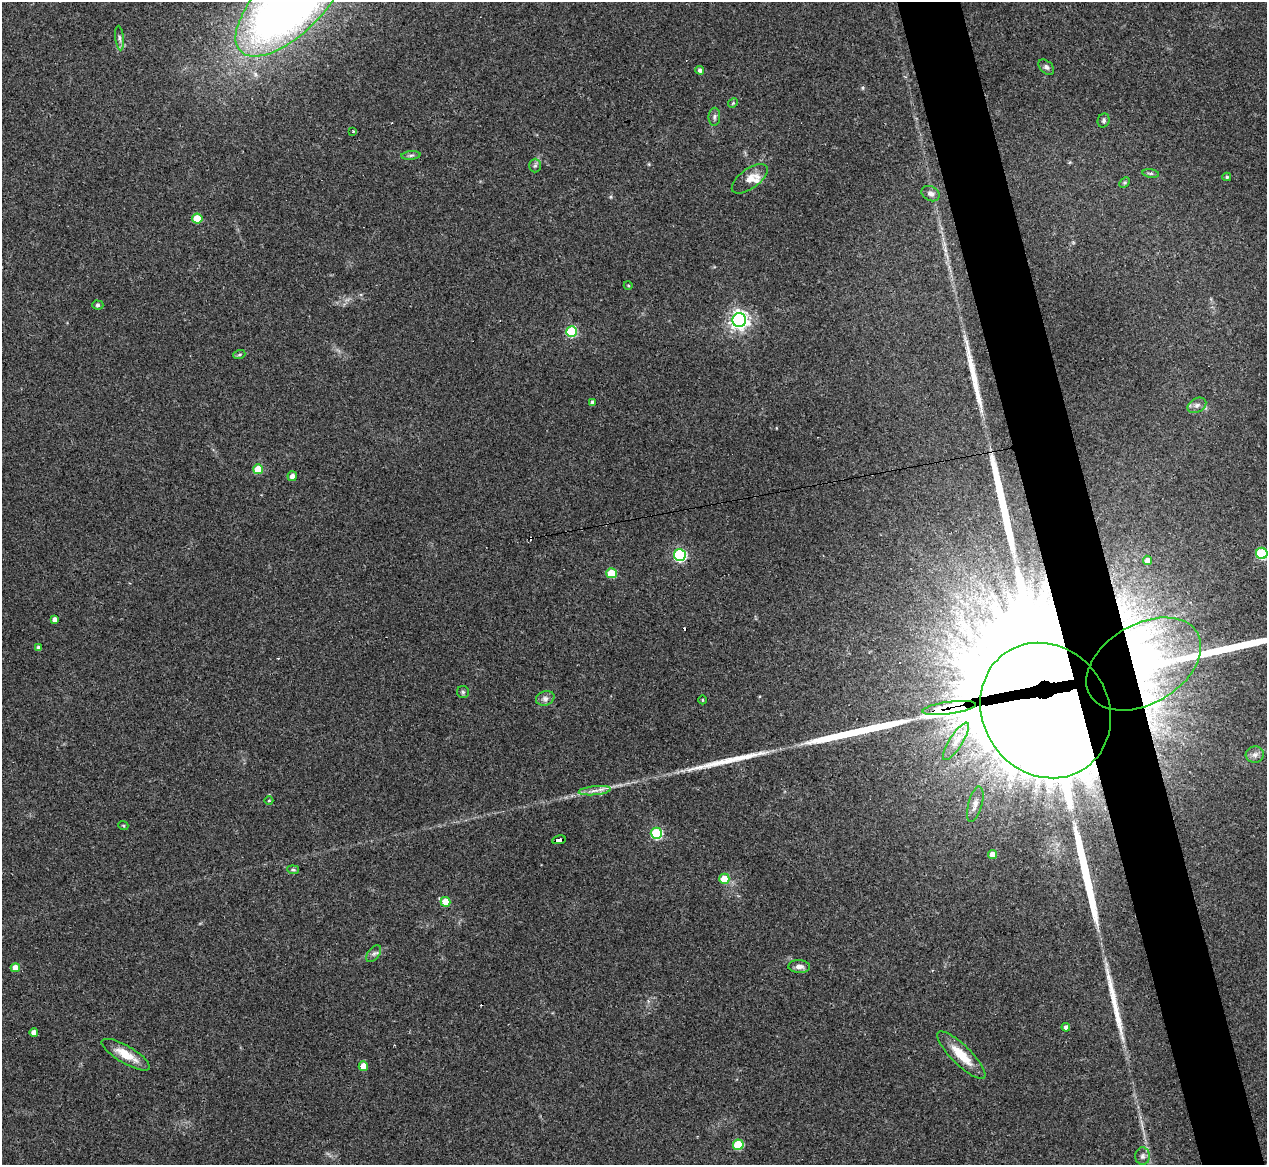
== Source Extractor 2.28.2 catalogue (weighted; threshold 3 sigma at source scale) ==
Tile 6 of 4 x 4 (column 2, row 2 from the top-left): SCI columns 1266-2530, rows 2579-3741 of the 5061 x 5039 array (HDU 1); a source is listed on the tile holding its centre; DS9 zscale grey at full resolution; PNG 1269 x 1167 px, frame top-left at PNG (2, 2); each listed source drawn as its Kron ellipse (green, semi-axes under 4 px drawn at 4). Shown black and unused: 5% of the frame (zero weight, under 3 of 4 exposures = <1% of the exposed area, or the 3 px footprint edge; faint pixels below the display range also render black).
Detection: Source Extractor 2.28.2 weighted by HDU 2 'WHT'; one run over the whole footprint, this tile lists its part. Background 0.0954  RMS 0.0058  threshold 0.026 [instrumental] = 3 sigma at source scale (4.5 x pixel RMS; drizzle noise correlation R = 1.50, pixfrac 1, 0.05/0.05 arcsec/px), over >= 5 px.
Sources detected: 78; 2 inside a brighter object's white glare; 6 cosmic-ray / hot-pixel residue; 7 long thin detections or spike segments (spike, bleed or trail) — neither listed nor drawn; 4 inside a brighter listed object's ellipse — not listed separately; the other 59 listed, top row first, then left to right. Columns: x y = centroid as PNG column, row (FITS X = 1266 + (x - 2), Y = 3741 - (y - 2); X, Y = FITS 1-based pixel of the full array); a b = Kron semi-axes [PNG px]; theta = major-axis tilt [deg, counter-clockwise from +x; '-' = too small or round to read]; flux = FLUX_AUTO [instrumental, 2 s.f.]
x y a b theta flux
290 3 69 32 44 540
120 38 12 4 -84 1.8
1046 67 9 6 -43 1.6
700 70 4 4 - 1.9
733 103 5 4 - 0.66
714 117 9 6 88 1.5
1104 121 7 6 - 1.3
353 132 3 2 - 1.2
411 155 9 4 5 1.3
535 166 7 6 - 1.4
1151 173 8 4 -8 0.99
1227 177 4 3 - 0.77
750 179 21 9 36 6.3
1125 183 6 4 45 0.83
931 194 9 7 -28 2.4
197 219 5 5 - 15
628 285 4 3 - 0.55
98 305 6 4 -2 0.95
739 320 7 7 - 290
572 332 5 5 - 39
239 355 6 4 19 0.74
593 402 4 4 - 1.7
1197 405 10 7 27 2.4
258 469 5 5 - 18
292 476 5 4 - 3.3
1262 553 5 5 - 49
680 555 6 6 - 79
1147 560 4 4 - 3.2
611 573 5 5 - 21
55 619 4 4 - 2.6
38 648 4 4 - 2
1144 664 62 40 30 190
463 692 6 6 - 1
545 698 9 7 18 2.5
703 700 4 3 - 0.59
949 708 27 6 8 2100
1046 710 70 63 -55 12000
956 741 22 6 57 5.6
1255 754 9 8 - 2.3
595 791 16 4 5 3.2
269 801 4 3 - 0.54
975 804 18 7 74 3.5
123 825 5 3 - 0.56
656 833 5 5 - 55
559 840 7 4 9 59
993 855 4 4 - 6.3
293 870 6 4 -7 0.87
724 879 5 5 - 11
446 902 5 4 - 11
374 954 9 5 52 1.8
799 966 11 6 -2 3.1
15 968 5 4 - 6.4
1066 1027 4 4 - 1.7
34 1032 4 4 - 3.2
126 1055 27 8 -30 11
961 1055 32 9 -45 13
363 1066 5 4 - 7.8
738 1145 5 5 - 26
1142 1156 9 7 -90 2.1
Overlapping masked pixels (flux is a lower limit): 4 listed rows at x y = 1144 664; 949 708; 1046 710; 559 840
Isophote crosses this tile's border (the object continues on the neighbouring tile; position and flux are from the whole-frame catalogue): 2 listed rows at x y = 290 3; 1262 553